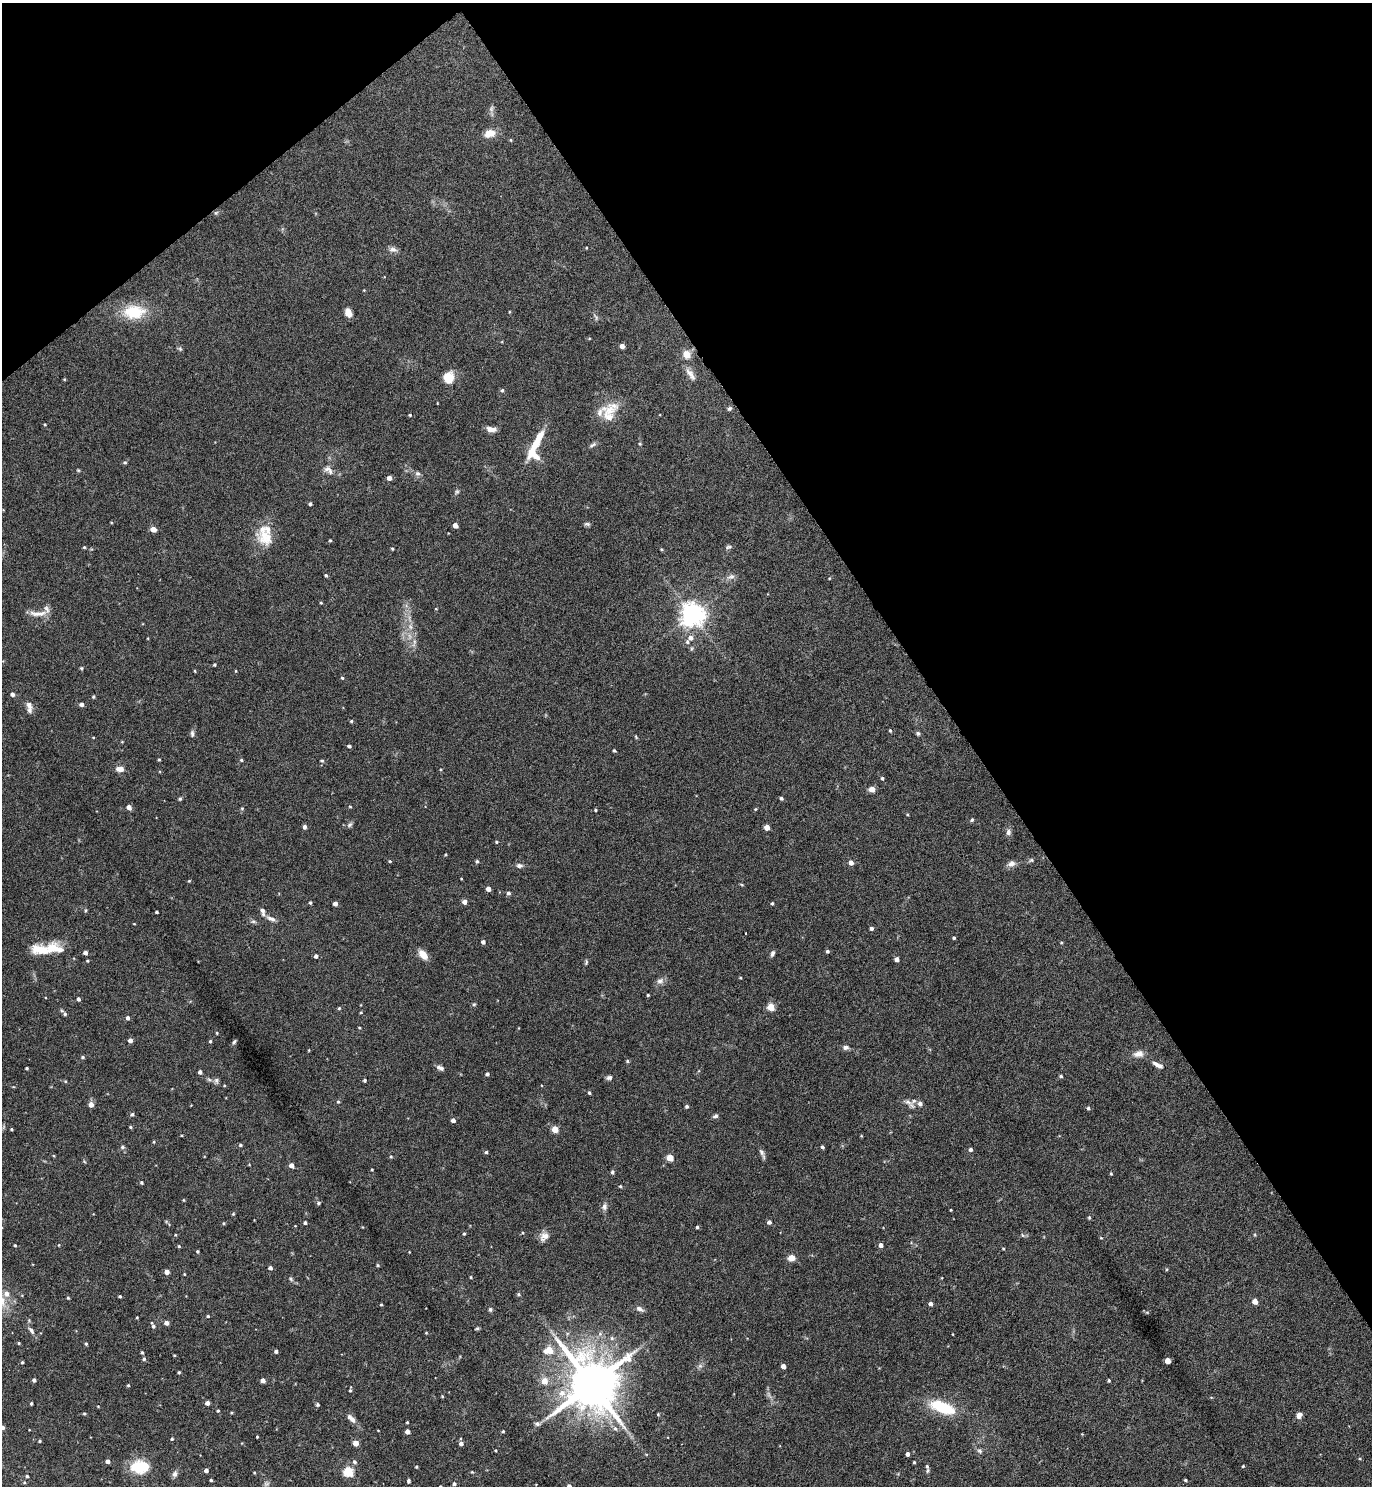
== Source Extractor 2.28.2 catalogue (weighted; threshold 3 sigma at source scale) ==
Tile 3 of 4 x 4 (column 3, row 1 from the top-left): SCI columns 2897-4266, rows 4454-5937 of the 5934 x 5937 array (HDU 1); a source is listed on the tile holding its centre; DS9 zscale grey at full resolution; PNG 1374 x 1488 px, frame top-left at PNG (2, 3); no overlay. Shown black and unused: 34% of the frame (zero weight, under 4 of 8 exposures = <1% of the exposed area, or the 3 px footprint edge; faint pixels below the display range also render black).
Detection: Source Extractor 2.28.2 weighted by HDU 2 'WHT'; one run over the whole footprint, this tile lists its part. Background 0.0977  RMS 0.0048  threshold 0.0196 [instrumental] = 3 sigma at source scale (4.09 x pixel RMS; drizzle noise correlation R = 1.36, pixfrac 0.8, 0.05/0.05 arcsec/px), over >= 5 px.
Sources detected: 303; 2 too faint to see at this stretch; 1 cosmic-ray / hot-pixel residue — not listed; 15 inside a brighter listed object's ellipse — not listed separately; the other 285 listed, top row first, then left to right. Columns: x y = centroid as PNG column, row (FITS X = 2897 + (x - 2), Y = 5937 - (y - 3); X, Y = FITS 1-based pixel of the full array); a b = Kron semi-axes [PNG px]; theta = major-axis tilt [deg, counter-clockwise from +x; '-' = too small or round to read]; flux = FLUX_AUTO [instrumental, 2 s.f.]
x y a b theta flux
491 109 9 6 83 1.3
490 133 13 9 15 4.6
511 140 5 3 - 0.41
216 212 6 4 20 0.65
393 249 12 6 -7 1.7
134 312 30 18 5 14
348 313 7 5 -65 5.2
622 346 4 4 - 2.4
180 349 6 5 - 0.7
687 354 12 11 - 3.7
690 374 20 7 -56 3.1
448 377 12 11 - 7.1
502 390 5 4 - 0.7
729 408 6 5 - 0.84
609 410 28 18 31 9.7
410 415 4 4 - 0.47
45 424 4 3 - 0.37
491 429 12 6 -5 2.7
537 441 40 7 63 11
640 444 5 3 - 0.41
593 445 11 4 29 1.1
125 462 5 4 - 0.63
78 470 5 3 - 0.45
328 470 15 8 -42 2.9
418 473 7 6 - 1.3
389 478 4 4 - 2.3
457 492 6 5 - 0.74
310 504 3 3 - 0.82
111 522 4 3 - 0.3
587 524 9 5 -17 0.85
455 525 4 4 - 2.7
153 529 4 4 - 4.9
267 537 26 17 32 9.4
330 540 4 3 - 0.48
84 547 4 3 - 0.44
729 547 9 5 9 0.93
392 549 4 3 - 0.5
661 549 4 3 - 0.43
326 575 4 4 - 0.66
731 577 13 6 21 2
829 578 4 3 - 0.35
321 603 4 3 - 0.45
37 614 23 7 -1 3.8
692 615 7 7 - 380
410 627 9 5 -70 1.8
690 638 7 6 - 2.4
214 665 3 3 - 0.58
81 668 4 4 - 0.5
195 671 5 3 - 0.34
236 671 4 3 - 0.36
342 678 4 3 - 0.49
12 694 4 4 - 1.5
93 697 4 3 - 0.57
81 704 4 4 - 1.6
29 705 12 8 -56 2.1
351 721 4 4 - 0.59
890 730 4 3 - 0.61
918 733 5 5 - 0.76
192 734 8 5 -89 1.1
93 737 4 3 - 0.31
636 737 6 3 -72 0.43
349 746 4 3 - 0.87
614 751 4 3 - 0.58
159 759 4 3 - 0.47
241 760 4 4 - 0.6
322 761 5 4 - 0.67
120 769 9 6 -6 2.9
882 778 4 4 - 0.61
872 789 4 4 - 5.5
781 798 4 3 - 0.89
180 799 5 4 - 0.64
129 807 4 4 - 2.5
350 807 4 3 - 0.39
242 808 5 4 - 0.48
755 809 4 4 - 0.4
595 810 4 4 - 0.45
972 820 5 4 - 0.55
350 825 9 5 45 0.96
305 827 4 4 - 1.4
767 827 4 4 - 4.4
1008 832 9 7 79 1.4
496 842 4 3 - 0.49
446 854 3 3 - 0.39
1031 860 6 5 - 0.7
390 861 4 3 - 0.44
477 861 4 4 - 0.73
851 863 5 4 - 2.6
1011 863 10 8 27 2.1
519 865 8 6 -10 1.3
461 879 3 2 - 0.3
189 881 4 4 - 0.41
488 889 4 4 - 2.7
508 893 4 4 - 1.2
464 902 4 4 - 2.4
310 903 4 3 - 0.65
772 903 3 3 - 0.63
335 904 4 4 - 2.3
85 910 6 3 82 0.52
262 910 7 5 -37 0.96
157 912 3 3 - 0.65
271 919 12 5 -25 1.9
253 922 8 4 -8 0.87
134 924 4 2 - 0.28
871 928 4 4 - 1.1
954 938 3 3 - 0.6
483 942 4 4 - 1.4
1061 942 4 3 - 0.4
54 948 37 13 -7 11
827 951 4 4 - 0.76
772 953 7 4 69 1.1
423 955 12 7 -50 4.4
316 956 4 4 - 1.3
897 959 4 4 - 2.1
87 961 4 3 - 0.42
586 962 7 4 83 0.6
740 978 4 3 - 0.39
660 981 11 8 19 1.9
648 995 3 3 - 0.5
78 999 4 3 - 1.2
474 1004 5 5 - 0.54
771 1007 5 4 - 10
339 1008 4 4 - 0.52
361 1012 4 4 - 0.42
65 1014 5 5 - 0.9
128 1018 4 4 - 1.4
359 1028 3 3 - 0.45
217 1033 5 3 - 0.35
130 1040 4 4 - 2
210 1041 4 4 - 0.53
234 1042 6 4 70 0.73
845 1047 9 6 6 1.4
309 1050 4 2 - 0.3
1138 1054 14 9 9 3
83 1057 4 4 - 0.71
627 1061 4 3 - 0.65
1158 1065 14 6 -28 2.4
27 1068 3 3 - 0.59
440 1068 10 5 -27 1.6
200 1072 4 4 - 1.5
487 1074 4 4 - 0.98
1061 1076 4 4 - 0.67
609 1078 7 5 11 1.2
216 1080 8 6 -77 1.1
364 1080 3 3 - 0.75
65 1081 5 4 - 0.44
589 1093 4 4 - 0.67
338 1102 5 4 - 0.6
908 1102 14 7 -34 2.2
91 1104 4 4 - 3.3
920 1104 6 6 - 1.5
687 1106 4 4 - 0.9
1088 1108 4 4 - 0.76
132 1114 5 4 - 0.92
715 1116 8 5 17 0.97
453 1120 4 4 - 1.9
130 1127 4 4 - 0.48
12 1129 3 3 - 0.56
555 1129 4 4 - 7.9
154 1142 4 4 - 0.44
240 1145 5 4 - 0.74
122 1147 5 5 - 0.96
822 1147 4 4 - 0.78
970 1149 4 4 - 1.1
486 1152 4 4 - 0.74
762 1152 13 6 -62 1.4
391 1157 4 4 - 0.49
670 1158 5 4 - 9.7
291 1165 4 4 - 2.8
372 1169 3 2 - 0.41
612 1172 4 4 - 0.87
1111 1173 4 3 - 0.49
142 1183 4 3 - 0.72
620 1186 3 3 - 0.53
183 1200 4 3 - 0.36
318 1203 5 4 - 0.72
604 1207 9 7 86 1.7
951 1210 3 3 - 0.37
233 1214 4 3 - 0.43
1089 1218 5 4 - 0.55
769 1222 4 4 - 1.5
224 1223 4 3 - 0.47
305 1223 3 3 - 0.94
697 1227 4 3 - 0.66
464 1234 4 3 - 0.57
175 1235 4 3 - 0.41
1022 1235 6 4 -70 0.52
1255 1235 5 3 - 0.41
544 1236 12 9 51 3.1
1101 1238 4 4 - 0.39
15 1245 3 3 - 0.48
59 1245 4 3 - 0.3
881 1245 4 4 - 2
179 1246 4 3 - 0.5
1003 1249 4 3 - 0.41
197 1251 3 3 - 0.6
791 1258 7 6 - 3.7
378 1265 5 4 - 0.52
270 1268 4 4 - 1.2
1167 1269 5 3 - 0.44
167 1272 4 4 - 2.6
184 1274 3 3 - 0.35
471 1277 4 3 - 0.36
291 1279 6 5 - 0.73
6 1294 7 7 - 2.5
519 1294 5 4 - 0.56
120 1296 3 3 - 0.56
68 1298 4 3 - 0.54
1255 1301 4 4 - 4.4
381 1304 3 3 - 0.42
930 1304 4 4 - 1.6
490 1309 6 4 -77 0.7
639 1309 11 6 -25 1.6
208 1316 4 4 - 0.47
137 1317 3 2 - 0.39
166 1323 4 4 - 2.2
153 1326 6 5 - 0.93
477 1328 5 3 - 0.56
31 1330 12 6 -52 1.6
426 1333 5 3 - 0.33
952 1334 3 2 - 0.28
19 1343 3 3 - 0.43
86 1344 4 4 - 0.57
549 1350 5 5 - 11
276 1351 4 3 - 1.2
142 1352 4 3 - 0.64
174 1355 3 3 - 0.37
144 1359 5 4 - 0.79
1168 1361 4 4 - 6.3
22 1362 3 3 - 0.63
700 1366 6 5 - 0.96
783 1366 4 4 - 2.5
179 1372 4 3 - 0.54
34 1380 4 3 - 1.1
1109 1380 3 3 - 0.57
263 1381 4 4 - 2.5
544 1381 5 5 - 6.4
591 1384 15 14 - 2600
128 1385 4 4 - 0.51
350 1390 4 3 - 0.49
562 1393 9 8 - 3.8
442 1396 4 3 - 0.44
31 1403 3 3 - 0.69
207 1403 4 4 - 2
317 1404 5 5 - 0.69
98 1406 4 2 - 0.32
942 1407 32 13 -20 18
218 1411 4 3 - 0.43
232 1413 4 3 - 0.45
84 1414 4 3 - 0.49
658 1414 4 4 - 0.46
1299 1415 6 5 - 2.8
352 1420 9 7 -62 1.6
407 1422 3 2 - 0.44
537 1424 7 6 - 1.3
2 1427 4 4 - 1.3
615 1428 8 6 -72 1.4
378 1430 3 2 - 0.29
503 1431 4 3 - 0.48
407 1432 4 4 - 2.6
257 1437 3 2 - 0.4
172 1439 4 4 - 0.55
40 1441 3 3 - 0.52
356 1443 4 4 - 5.5
461 1443 5 4 - 1.6
495 1450 4 2 - 0.37
979 1451 8 5 -27 1
907 1454 4 4 - 1.8
107 1461 4 4 - 2
355 1462 5 5 - 1.1
914 1462 3 3 - 0.49
1243 1466 3 3 - 0.49
138 1467 19 18 - 11
416 1467 4 3 - 0.48
206 1470 4 4 - 1.5
927 1470 5 5 - 0.8
348 1472 5 5 - 26
472 1472 5 3 - 0.43
254 1473 4 3 - 0.4
175 1474 9 6 71 1.6
27 1476 4 4 - 0.65
211 1480 3 3 - 0.58
1185 1480 3 3 - 0.58
408 1481 4 3 - 0.93
454 1484 5 4 - 0.95
569 1486 4 4 - 2.1
Isophote crosses this tile's border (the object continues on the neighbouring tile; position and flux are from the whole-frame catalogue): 2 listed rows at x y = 2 1427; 569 1486